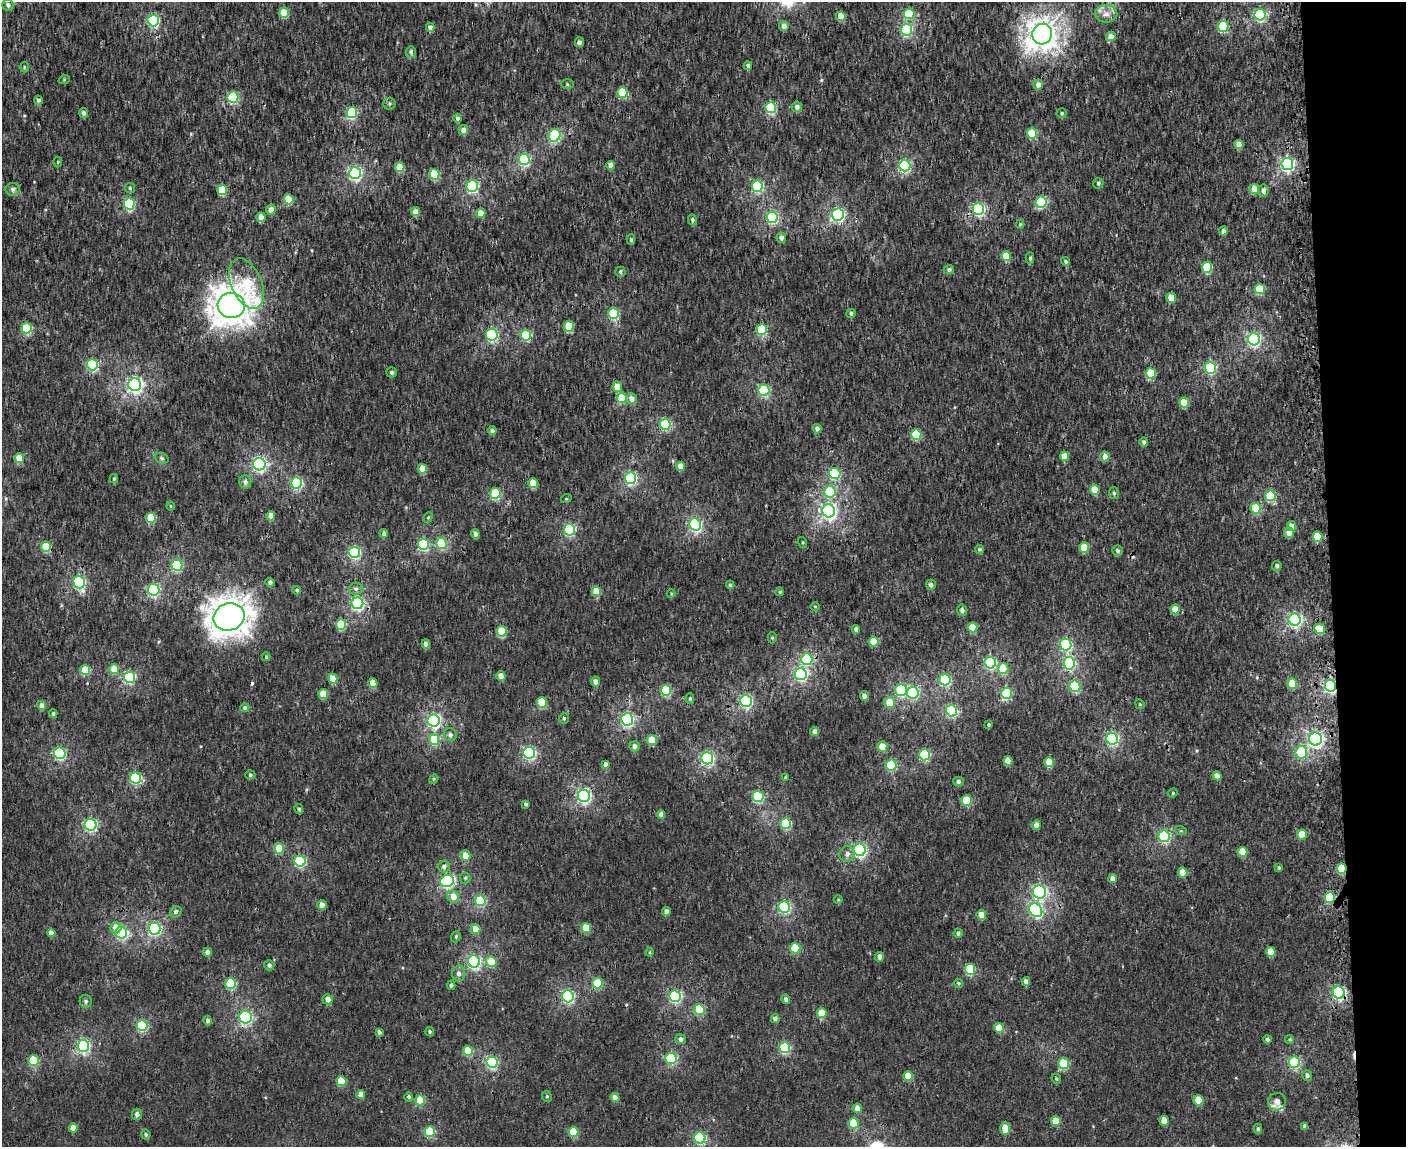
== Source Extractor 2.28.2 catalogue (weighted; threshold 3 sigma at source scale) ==
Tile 9 of 3 x 4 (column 3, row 3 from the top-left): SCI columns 2958-4361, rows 1153-2297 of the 4468 x 4596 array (HDU 1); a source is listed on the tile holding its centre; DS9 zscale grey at full resolution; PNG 1408 x 1149 px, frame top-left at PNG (2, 2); each listed source drawn as its Kron ellipse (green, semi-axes under 4 px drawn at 4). Shown black and unused: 5% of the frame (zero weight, under 3 of 4 exposures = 6% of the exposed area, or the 3 px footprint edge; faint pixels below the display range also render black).
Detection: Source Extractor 2.28.2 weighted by HDU 2 'WHT'; one run over the whole footprint, this tile lists its part. Background 2.24e-04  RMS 0.0014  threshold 0.0064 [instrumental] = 3 sigma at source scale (4.5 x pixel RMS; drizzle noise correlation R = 1.50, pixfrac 1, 0.0396/0.0396 arcsec/px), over >= 5 px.
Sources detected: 339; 3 cosmic-ray / hot-pixel residue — neither listed nor drawn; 2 inside a brighter listed object's ellipse — not listed separately; the other 334 listed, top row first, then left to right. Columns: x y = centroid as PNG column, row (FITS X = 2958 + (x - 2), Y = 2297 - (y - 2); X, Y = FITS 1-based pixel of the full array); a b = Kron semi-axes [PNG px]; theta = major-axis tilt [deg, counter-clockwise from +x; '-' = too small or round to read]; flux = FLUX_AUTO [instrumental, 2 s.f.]
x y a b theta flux
8 5 6 5 - 0.51
284 13 5 4 - 4
909 14 5 5 - 7.4
1106 14 11 9 -1 1.1
1260 15 6 5 - 18
841 16 5 4 - 2.5
153 20 6 5 - 17
784 26 5 5 - 0.86
1223 26 5 5 - 10
430 27 4 4 - 0.67
907 30 6 5 - 16
1042 34 10 10 - 140
1111 36 5 4 - 1.1
579 42 5 4 - 0.49
411 52 6 5 - 0.43
748 66 4 4 - 0.51
24 67 5 3 - 0.15
64 80 6 3 19 0.15
567 84 6 5 - 0.21
1038 85 5 5 - 0.9
622 93 5 5 - 7.7
233 97 5 5 - 12
38 100 4 4 - 0.47
390 104 6 6 - 0.26
797 107 5 5 - 0.67
770 108 5 5 - 12
352 112 5 5 - 11
84 113 5 4 - 0.54
1061 113 5 5 - 0.27
457 118 4 4 - 0.39
463 130 5 5 - 0.93
1032 133 5 5 - 7
555 135 6 5 - 14
1239 144 4 4 - 1.6
524 159 6 5 - 18
58 162 5 3 - 0.13
1287 164 6 6 - 27
611 165 4 4 - 1.2
905 166 6 5 - 19
400 167 5 5 - 2.8
355 173 6 6 - 27
434 174 5 5 - 7.1
1098 183 5 5 - 0.32
472 186 6 5 - 18
757 186 5 5 - 16
130 188 5 5 - 0.2
13 189 7 6 - 0.4
1254 189 5 5 - 1.6
222 190 5 5 - 6.4
1263 191 6 5 - 0.65
289 199 5 5 - 4.8
1041 202 5 5 - 11
129 204 6 5 - 13
978 209 6 5 - 22
271 210 5 5 - 1.1
415 212 4 4 - 1.3
481 213 4 4 - 2
838 214 6 6 - 26
261 217 5 4 - 1.6
772 217 6 5 - 20
692 220 5 4 - 0.38
1020 224 4 4 - 0.2
1223 231 4 4 - 0.59
781 238 5 5 - 0.6
631 240 5 4 - 0.29
1006 256 5 4 - 3.6
1030 258 5 4 - 0.22
1066 261 4 4 - 0.25
1207 267 5 5 - 9.4
949 270 5 4 - 0.36
620 272 5 5 - 0.3
247 284 27 15 -66 6.3
1260 289 5 5 - 5.1
1171 298 5 5 - 2.1
231 305 14 12 -7 220
613 313 5 5 - 13
851 313 5 4 - 0.32
569 326 5 5 - 4.1
26 328 5 5 - 8.7
762 330 5 5 - 11
492 335 6 5 - 17
526 335 5 5 - 11
1254 339 6 6 - 29
92 365 6 5 - 14
1210 368 6 5 - 16
391 372 5 5 - 0.33
1151 373 5 5 - 6
135 385 6 6 - 43
617 387 5 5 - 2.1
764 390 5 5 - 15
622 398 5 5 - 5.1
632 399 5 5 - 0.98
1184 403 5 5 - 3.5
665 424 5 5 - 13
817 429 4 4 - 0.73
492 431 4 4 - 0.53
916 434 5 5 - 7.2
1144 442 5 4 - 0.37
1064 456 4 4 - 1.8
1105 456 5 5 - 0.99
19 458 5 4 - 3.3
162 458 7 5 -21 0.27
259 464 6 6 - 28
681 466 4 4 - 1.8
422 469 5 4 - 2.4
835 474 6 5 - 12
630 478 6 5 - 22
114 479 4 3 - 0.23
245 482 6 6 - 0.57
296 483 5 5 - 15
533 483 5 4 - 3.4
1095 490 5 5 - 2.8
830 492 6 5 - 6
495 493 5 5 - 9.7
1114 493 6 5 - 0.31
1270 496 5 5 - 8.5
566 499 5 3 - 0.12
171 506 4 4 - 0.15
1255 508 5 5 - 5.6
829 511 6 6 - 45
271 516 4 4 - 1.9
428 517 5 4 - 0.19
151 518 5 5 - 6.2
695 524 6 6 - 24
1291 526 5 4 - 1.3
569 530 6 5 - 16
384 533 4 4 - 0.5
1289 533 5 5 - 1.3
475 534 5 4 - 0.73
1318 537 5 5 - 3.8
803 542 6 3 -71 0.15
441 543 5 5 - 9.1
423 544 5 5 - 14
46 547 5 5 - 6.9
1084 548 5 5 - 3.7
979 549 5 4 - 0.25
1117 550 5 5 - 0.46
354 552 5 5 - 19
177 565 5 5 - 13
1277 566 5 5 - 0.42
79 582 6 5 - 21
270 582 4 4 - 0.4
730 585 4 4 - 0.32
931 585 5 5 - 0.52
356 589 7 6 - 0.36
154 590 6 6 - 21
297 590 4 4 - 0.28
596 591 5 5 - 2.9
780 592 4 4 - 0.23
671 594 4 3 - 0.16
357 603 6 6 - 25
815 606 4 3 - 0.13
1175 609 5 4 - 2.2
962 610 5 5 - 0.58
229 617 16 13 21 220
1295 620 6 6 - 28
341 624 5 5 - 5.9
973 627 5 4 - 3.4
856 629 4 4 - 0.48
1320 629 5 5 - 4.6
502 631 5 5 - 5.7
772 638 6 4 -89 0.22
874 642 5 5 - 3.6
426 644 4 4 - 0.86
1066 645 6 5 - 14
266 657 4 3 - 0.21
807 659 6 6 - 12
990 663 6 5 - 17
1069 663 6 6 - 17
1003 668 5 5 - 4.2
114 669 5 4 - 2.8
85 670 5 5 - 6.5
801 674 6 6 - 25
501 676 4 4 - 1.6
130 677 5 5 - 17
333 679 5 4 - 2.9
945 680 6 5 - 14
595 681 5 4 - 0.79
373 683 5 4 - 2.1
1292 684 5 5 - 4.4
1075 686 6 5 - 12
1330 686 6 5 - 28
666 690 5 5 - 10
901 690 6 5 - 14
913 693 6 6 - 16
1007 693 5 5 - 11
323 694 5 5 - 3.7
864 696 4 4 - 0.56
690 698 5 4 - 0.2
746 701 6 6 - 24
889 702 5 5 - 2.7
542 703 5 5 - 6.7
1140 704 5 4 - 0.17
42 705 4 4 - 1.1
245 708 4 4 - 0.31
952 711 6 5 - 17
53 714 4 4 - 0.35
564 718 5 4 - 0.26
627 719 6 5 - 26
434 720 6 6 - 28
989 725 3 3 - 0.22
815 731 5 4 - 0.65
450 735 7 6 - 0.46
434 739 5 5 - 6.2
1112 739 6 6 - 25
1316 739 6 6 - 42
652 740 5 5 - 4.4
635 746 5 5 - 0.63
882 747 5 5 - 2.3
1301 752 6 6 - 8.9
60 753 6 5 - 19
529 753 6 6 - 23
924 755 5 5 - 12
707 758 6 6 - 25
1008 761 5 4 - 1.7
1049 762 5 4 - 3.3
605 764 4 3 - 0.5
891 765 5 5 - 11
250 775 5 4 - 0.26
1217 776 4 4 - 1
785 777 4 3 - 0.14
135 778 5 5 - 15
434 779 4 4 - 0.16
958 781 5 4 - 0.38
1173 793 5 4 - 0.19
584 796 6 6 - 29
758 796 5 5 - 13
966 801 5 5 - 5.9
525 804 4 3 - 0.33
299 809 5 4 - 0.26
661 815 4 4 - 0.89
786 823 5 5 - 12
90 825 6 6 - 22
1036 825 4 4 - 0.98
1181 831 6 4 -18 0.19
1302 834 5 5 - 2.8
1164 836 6 5 - 20
279 848 5 5 - 3.5
860 850 6 6 - 26
1242 852 5 5 - 3
847 854 8 7 - 0.62
465 856 5 5 - 1.8
300 861 5 5 - 15
444 867 6 5 - 0.51
1279 868 4 4 - 0.2
1342 869 5 5 - 5.7
1183 872 5 4 - 2.2
465 878 5 5 - 0.25
1113 878 4 4 - 0.92
447 881 7 6 - 23
1039 892 6 6 - 25
453 897 6 6 - 1.5
1330 898 5 5 - 9.8
838 900 4 3 - 0.11
480 901 5 5 - 12
322 905 5 4 - 0.94
784 907 6 5 - 21
1036 910 7 6 - 21
666 911 4 4 - 0.85
176 912 6 5 - 0.49
981 915 5 4 - 2
116 928 6 5 - 1.4
154 928 6 6 - 24
586 928 5 4 - 4.1
475 929 5 5 - 1.8
51 933 4 4 - 1.2
121 933 6 5 - 20
958 933 5 4 - 0.38
456 937 6 4 70 0.21
795 948 5 5 - 6.9
207 952 4 4 - 0.67
650 952 4 4 - 0.15
1271 952 5 4 - 2.4
880 957 4 4 - 0.75
474 962 6 6 - 27
491 962 5 5 - 3.7
269 965 5 5 - 0.54
970 969 5 5 - 8.5
458 973 7 7 - 0.6
1026 981 4 4 - 0.72
598 983 5 5 - 7.2
958 983 5 4 - 0.22
231 984 5 5 - 11
451 985 5 4 - 0.32
1339 993 6 6 - 25
568 996 6 6 - 22
675 996 6 6 - 20
328 999 5 5 - 0.98
786 999 5 4 - 0.47
86 1001 7 6 - 0.31
699 1010 5 5 - 8.1
822 1013 5 5 - 3.2
245 1017 6 6 - 21
775 1019 4 4 - 0.73
208 1021 5 4 - 0.47
142 1025 5 5 - 13
999 1028 5 4 - 2.4
430 1031 4 4 - 0.24
379 1032 4 4 - 0.38
680 1039 5 5 - 0.54
1267 1039 4 4 - 0.32
1290 1039 4 4 - 0.19
83 1046 6 5 - 25
785 1048 5 5 - 14
468 1051 5 5 - 5.7
671 1059 6 5 - 14
33 1061 5 5 - 8.8
492 1062 6 5 - 17
1294 1062 6 5 - 18
1064 1064 5 5 - 8.2
1307 1075 5 5 - 0.42
908 1076 5 4 - 2.3
1056 1079 5 4 - 0.2
341 1081 5 5 - 4.4
361 1094 4 4 - 1.1
547 1096 6 4 -66 0.23
409 1097 5 4 - 0.3
615 1097 4 4 - 1.1
420 1100 5 5 - 5.2
1198 1100 5 5 - 3.7
1277 1102 9 8 - 0.71
857 1108 5 4 - 1
137 1114 5 5 - 0.54
1056 1121 5 5 - 3.1
1164 1121 5 4 - 1.8
854 1123 5 5 - 6
1305 1126 4 4 - 0.6
73 1128 4 4 - 1.7
1005 1128 7 5 88 2.5
1258 1129 5 4 - 0.22
430 1132 5 5 - 8.1
573 1132 5 5 - 6.2
146 1134 5 4 - 0.34
700 1138 6 5 - 17
Overlapping masked pixels (flux is a lower limit): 11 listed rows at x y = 1042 34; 1287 164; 231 305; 1066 645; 1069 663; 1330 686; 584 796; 1342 869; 1330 898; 1339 993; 1294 1062